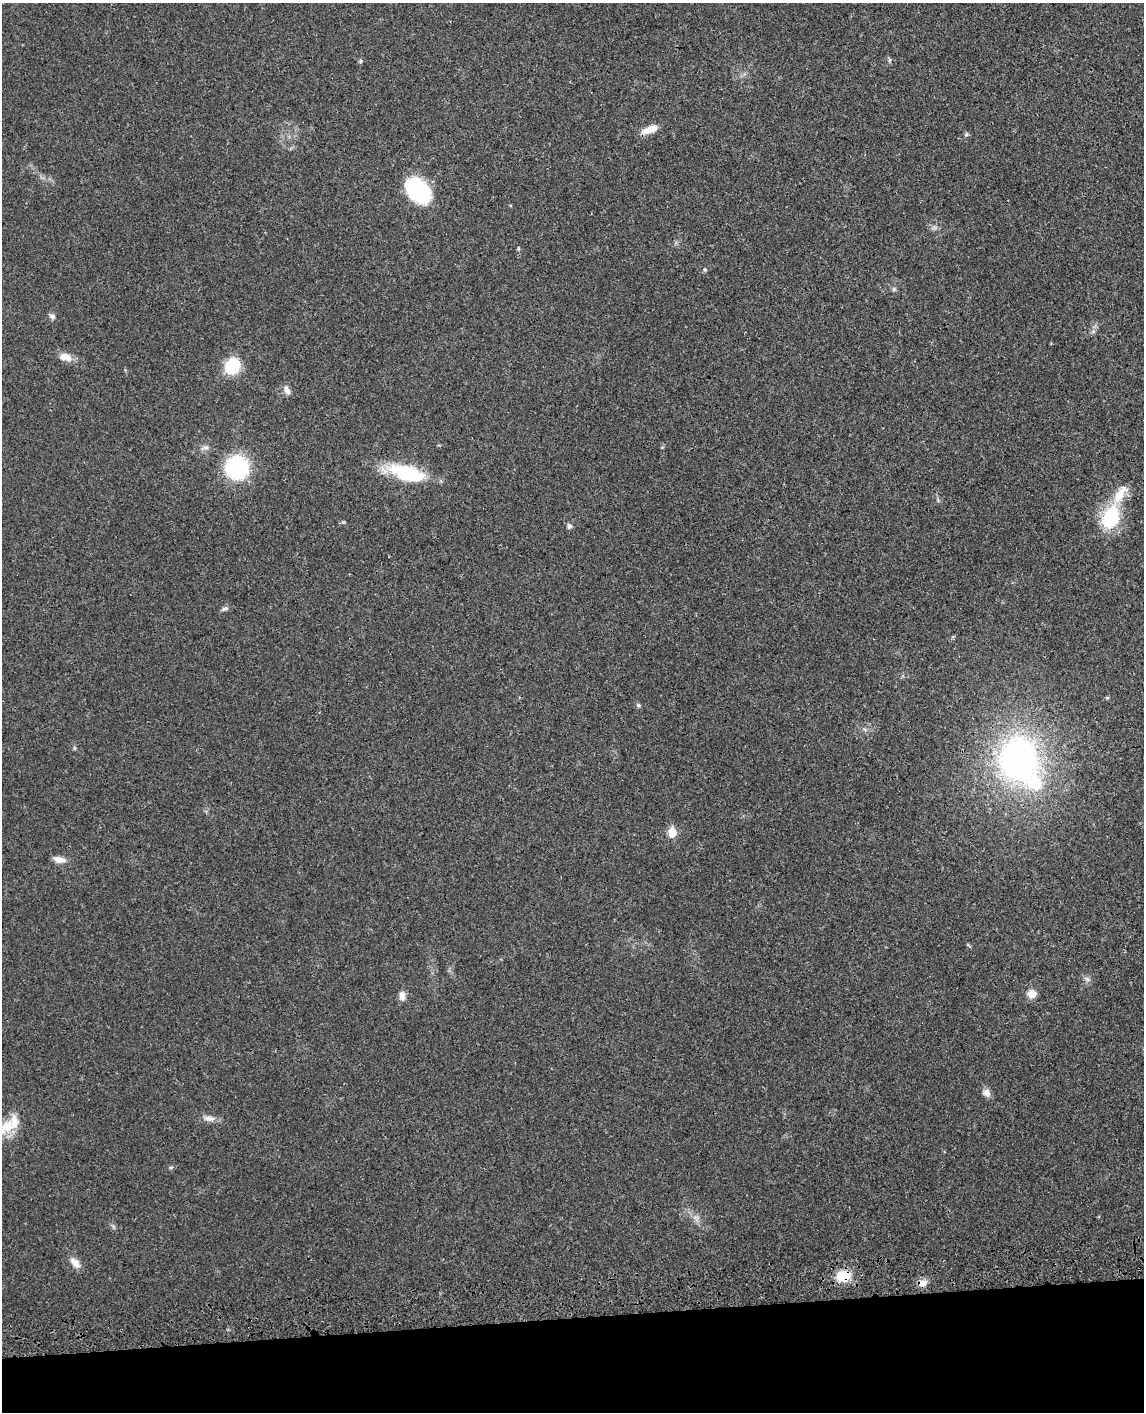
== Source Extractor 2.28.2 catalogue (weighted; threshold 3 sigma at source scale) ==
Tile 10 of 4 x 3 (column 2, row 3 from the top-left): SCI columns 1226-2367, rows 208-1617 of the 4736 x 4749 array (HDU 1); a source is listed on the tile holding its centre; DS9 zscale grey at full resolution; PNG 1146 x 1414 px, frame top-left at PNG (2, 3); no overlay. Shown black and unused: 7% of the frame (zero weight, under 3 of 4 exposures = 8% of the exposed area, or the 3 px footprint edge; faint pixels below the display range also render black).
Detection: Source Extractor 2.28.2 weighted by HDU 2 'WHT'; one run over the whole footprint, this tile lists its part. Background 0.0214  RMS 0.0035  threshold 0.0155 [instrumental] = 3 sigma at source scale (4.5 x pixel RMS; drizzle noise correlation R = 1.50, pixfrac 1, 0.05/0.05 arcsec/px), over >= 5 px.
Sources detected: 36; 3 inside a brighter listed object's ellipse — not listed separately; the other 33 listed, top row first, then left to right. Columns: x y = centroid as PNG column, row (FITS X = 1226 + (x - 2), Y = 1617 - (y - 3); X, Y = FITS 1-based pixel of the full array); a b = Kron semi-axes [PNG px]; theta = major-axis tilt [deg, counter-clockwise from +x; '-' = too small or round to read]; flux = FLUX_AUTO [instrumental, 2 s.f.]
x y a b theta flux
361 61 6 4 71 0.45
650 129 20 8 20 4
966 134 5 5 - 0.55
418 191 23 16 -44 39
518 249 5 4 - 0.37
705 269 6 5 - 0.53
894 289 6 4 71 0.5
52 316 9 6 -30 0.97
65 357 16 9 -12 3.5
232 366 12 10 58 18
287 390 15 7 -64 1.5
237 467 16 15 - 41
401 471 40 21 -33 16
1120 494 30 11 59 6.1
1111 517 24 16 70 20
343 522 6 4 18 0.41
569 526 7 6 - 1
224 609 8 5 28 0.84
1107 698 6 4 1 0.37
638 705 5 5 - 0.61
1018 760 45 39 -76 99
672 832 6 5 - 9
59 860 15 7 -12 2.4
1087 979 8 5 -31 0.86
1032 994 7 7 - 4.3
402 996 10 7 -88 2.2
987 1093 10 8 -53 2
209 1118 17 7 -9 2.1
7 1127 25 16 36 6.9
171 1167 6 3 19 0.43
75 1263 17 9 -45 2.6
843 1276 13 10 10 9.8
922 1283 10 8 16 2.7
Overlapping masked pixels (flux is a lower limit): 2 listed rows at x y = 843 1276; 922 1283
Isophote crosses this tile's border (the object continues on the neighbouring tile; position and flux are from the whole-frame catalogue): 1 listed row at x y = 7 1127